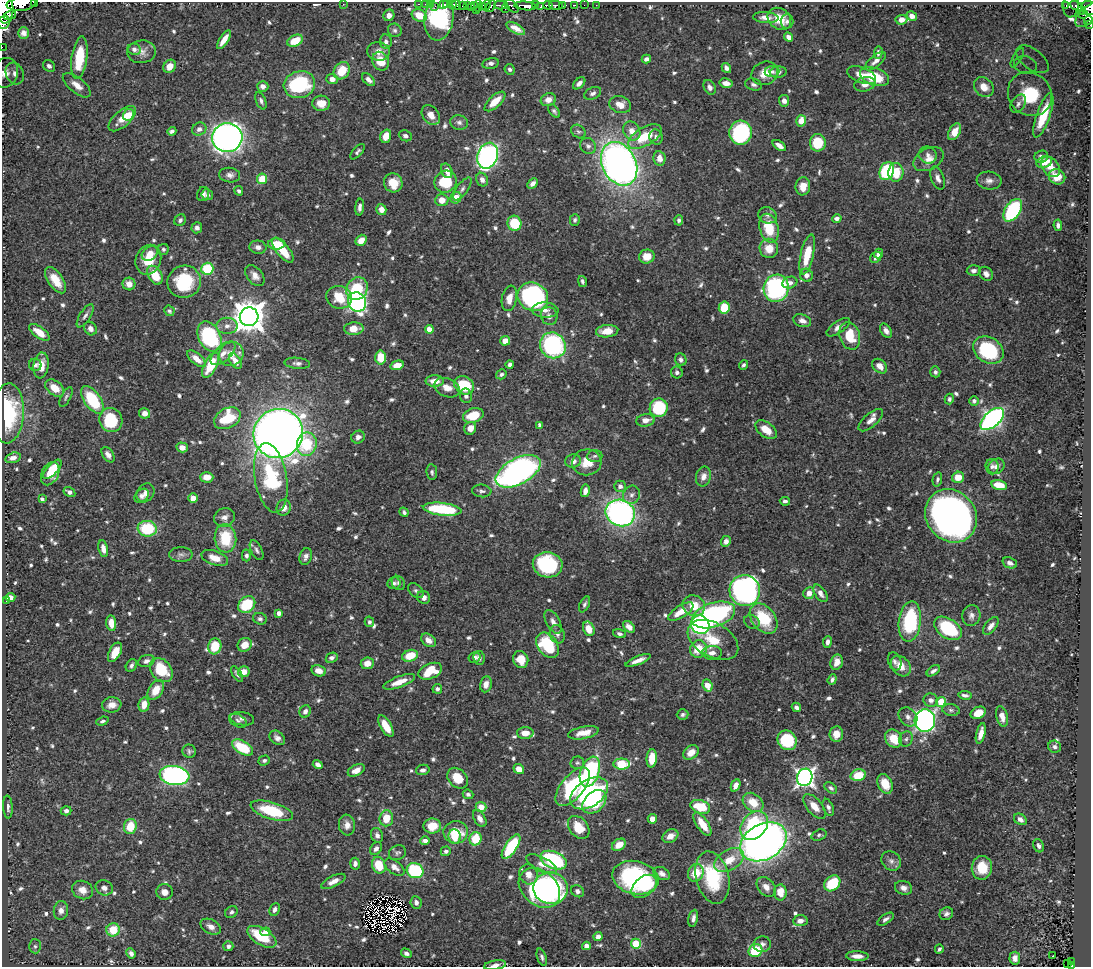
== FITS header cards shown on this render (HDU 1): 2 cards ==
NAXIS1  =                 1089
NAXIS2  =                  965

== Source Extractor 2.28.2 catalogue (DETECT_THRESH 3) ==
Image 1089 x 965 px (HDU 1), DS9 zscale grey, 1 PNG px = 1 image px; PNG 1093 x 969 px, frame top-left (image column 1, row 965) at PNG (2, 2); each listed source drawn as its Kron ellipse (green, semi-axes under 4 px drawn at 4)
Background 0.471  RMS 0.0082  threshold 0.0247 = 3 sigma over >= 5 px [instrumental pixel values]
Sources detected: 793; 2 with non-positive FLUX_AUTO (blend fragments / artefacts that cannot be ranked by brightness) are neither listed nor drawn; of the other 791, the 500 brightest by FLUX_AUTO listed and drawn (291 fainter detections omitted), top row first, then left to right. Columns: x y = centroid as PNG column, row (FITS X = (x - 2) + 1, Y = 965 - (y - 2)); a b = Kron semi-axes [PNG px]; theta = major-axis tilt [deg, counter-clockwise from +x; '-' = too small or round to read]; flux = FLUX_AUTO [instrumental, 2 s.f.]
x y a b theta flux
34 2 3 2 - 29
21 4 14 7 5 620
343 4 2 2 - 93
419 4 3 2 - 12
425 4 2 2 - 3
431 4 3 2 - 9.7
453 4 3 3 - 150
444 5 3 2 - 12
447 5 3 3 - 13
457 5 4 4 - 250
462 5 3 2 - 23
467 5 3 3 - 79
475 5 4 2 - 7.6
486 5 5 3 - 34
501 5 7 3 -2 40
535 5 3 2 - 36
548 5 4 3 - 58
556 5 7 3 -11 45
562 5 2 2 - 5.2
575 5 3 2 - 9.4
584 5 2 2 - 5
596 5 2 2 - 5.2
1066 5 3 2 - 6.5
435 6 3 2 - 4
478 6 5 4 - 21
482 6 4 3 - 21
490 6 6 3 52 46
511 6 9 5 -42 100
525 6 11 4 -6 720
1071 6 12 7 85 67
1076 6 7 3 -24 100
540 7 3 3 - 50
471 8 4 2 - 14
1088 8 8 6 -39 140
4 9 14 9 -87 990
505 9 2 2 - 5.2
476 10 2 2 - 11
1081 10 4 3 - 26
1083 14 4 3 - 15
10 15 6 3 20 140
389 15 6 5 - 3
419 15 8 6 -26 10
1088 15 15 8 44 120
912 16 5 4 - 3.6
766 17 12 5 -4 4.1
439 18 22 14 81 43
779 19 13 10 -37 10
901 20 6 5 - 3.6
1088 20 4 3 - 61
787 21 7 6 - 1.6
4 22 7 5 66 210
1090 25 3 2 - 8.1
516 28 10 4 -30 3.7
395 30 7 6 - 1.5
24 33 6 5 - 2.3
789 37 5 4 - 3.5
224 40 11 4 56 5.9
295 41 8 5 26 11
386 42 7 6 - 2
2 47 2 2 - 3.5
134 49 7 5 -10 2.2
378 51 11 9 -9 4.1
142 52 14 11 4 4.1
878 53 6 4 87 1.9
79 58 21 8 82 22
1017 58 11 4 60 2.5
646 59 5 4 - 2.5
1032 59 19 10 -37 9.4
380 61 9 8 - 11
875 61 13 5 40 3.4
490 63 8 5 12 2.7
1025 65 11 8 -16 5.5
49 66 6 5 - 2.5
170 66 7 6 - 5.7
726 68 5 4 - 2.1
510 69 5 5 - 1.5
342 71 9 7 53 12
772 71 7 5 5 1.5
778 72 8 5 5 2
5 73 15 12 69 6.9
15 73 11 8 -70 5
765 73 13 11 25 7.7
862 75 15 7 -22 6.3
874 77 15 8 -19 20
332 79 5 5 - 3.2
369 80 8 5 -44 2.8
579 83 7 4 44 2.7
726 83 6 4 -13 4.1
865 84 11 7 13 4.4
77 85 17 7 -39 6
299 85 16 13 16 53
753 85 9 5 -15 1.8
263 86 5 5 - 2.8
710 87 8 5 -60 2.6
984 87 11 9 -48 6.4
593 93 9 5 25 1.9
1030 94 23 21 -46 41
548 100 8 6 19 4.6
261 101 9 5 -67 1.6
495 101 13 6 42 8.8
784 101 6 5 - 2.9
321 103 9 7 -3 7.7
1018 104 10 6 59 2
620 105 11 8 -18 6.1
554 111 7 4 -51 1.3
128 115 6 5 - 12
431 115 11 8 -51 5.6
1043 115 23 6 71 18
122 119 17 8 42 6.5
801 121 6 5 - 7.3
459 122 9 7 -15 1.9
199 129 7 6 - 2.7
172 131 5 4 - 1.6
632 131 10 8 -59 5.5
578 132 8 6 -35 1.5
955 132 9 5 59 8.3
740 133 12 11 - 61
386 136 7 5 71 6.4
405 136 7 5 -24 1.8
645 137 19 9 30 17
656 137 7 6 - 2.1
227 138 15 14 - 320
818 143 8 8 - 20
779 145 8 4 -35 3.5
588 146 8 7 - 2.2
357 152 9 4 48 1.4
928 155 9 8 - 2.9
488 156 13 10 69 200
1041 157 7 6 - 2.7
659 158 7 6 - 4.7
929 159 16 10 28 5.8
1044 162 8 5 22 8.1
619 164 23 17 -63 330
1050 167 11 8 -54 6.7
447 171 7 5 -66 3.6
887 171 9 7 66 41
896 172 9 7 89 14
230 175 10 7 -7 2.7
1057 177 8 7 - 8.7
938 178 12 6 -69 3
262 179 5 5 - 13
482 180 7 6 - 2.9
989 181 12 9 -5 3.3
446 182 11 10 - 23
393 183 9 9 - 9.8
533 184 6 4 45 2.5
803 186 9 7 82 6.4
462 189 13 5 53 2.2
239 191 5 4 - 1.4
203 194 7 6 - 1.8
207 195 6 5 - 1.4
456 198 6 5 - 9.4
442 200 6 6 - 6.2
360 207 8 4 83 2.3
381 210 6 5 - 4.8
1013 210 13 7 56 61
767 215 9 8 - 2.4
837 218 5 4 - 2.2
180 220 6 5 - 1.5
575 220 6 5 - 1.4
679 220 5 4 - 1.6
515 223 7 7 - 21
1058 225 6 4 -81 1.8
197 228 5 5 - 1.8
769 228 14 9 -75 19
361 240 6 5 - 5.7
276 244 8 5 2 12
258 247 8 6 -6 2.6
769 248 9 9 - 8.7
163 249 5 5 - 1.4
283 250 15 6 -51 15
150 253 9 6 36 4.9
807 254 20 6 77 16
879 254 5 4 - 3
647 256 7 7 - 7.6
876 257 6 5 - 2.1
148 260 15 12 68 15
207 269 6 6 - 31
974 270 7 5 6 2.1
986 274 7 6 - 2.6
155 275 10 6 -60 14
806 275 6 6 - 2.9
255 276 12 7 -50 4
56 280 15 7 -55 9.9
582 281 5 3 - 1.4
184 282 17 16 - 32
790 283 7 5 20 2.7
129 284 6 6 - 4.8
776 288 14 12 74 98
357 289 12 10 56 23
339 297 13 11 -17 18
533 297 16 14 -30 110
509 298 13 7 78 5.9
357 302 10 9 - 160
724 308 6 5 - 17
545 310 13 7 -2 3.7
169 311 5 5 - 1.6
85 316 13 5 57 2.2
549 316 9 8 - 3.3
249 317 9 9 - 1100
802 321 9 6 -20 3.2
227 326 10 8 1 3.7
838 327 13 6 35 3.7
90 329 7 6 - 3.4
354 329 10 6 2 8.6
429 329 4 4 - 6
607 331 11 6 6 8
886 331 8 5 -56 2.7
39 332 12 5 -36 8.6
209 336 16 11 -64 67
850 336 14 10 -73 16
505 341 5 5 - 6.1
553 345 13 12 - 77
988 350 16 12 -33 46
223 353 15 7 42 4.2
231 354 12 11 - 7
380 357 7 5 -85 11
197 359 11 5 -39 5.5
681 360 6 5 - 1.8
235 361 9 5 -57 4
297 363 13 5 -5 2.2
510 364 4 4 - 1.9
35 365 6 6 - 1.6
41 365 13 7 82 6.7
210 365 14 6 63 18
397 365 7 4 14 5.3
743 365 5 4 - 1.3
880 366 8 6 -43 4.8
677 372 6 6 - 1.7
935 372 5 5 - 1.6
501 374 5 4 - 1.4
435 381 9 6 -1 6
464 385 10 8 -33 24
55 388 10 7 -39 9.4
447 388 13 9 -21 5.6
466 396 7 6 - 1.9
66 397 11 4 60 1.4
949 399 5 4 - 1.6
92 400 16 8 -55 33
974 401 5 4 - 1.4
659 408 9 9 - 35
8 413 30 15 87 47
145 413 5 5 - 4.4
473 415 11 7 17 14
227 418 14 9 28 24
992 419 14 7 42 200
111 420 12 11 - 27
645 420 9 6 8 3.8
871 420 15 6 41 4.1
540 425 4 4 - 2
470 428 6 6 - 5
766 430 12 7 -38 9.2
278 434 25 24 - 710
358 437 7 6 - 2.4
307 444 12 10 79 23
182 447 5 5 - 4.5
108 455 8 5 -55 2.7
595 456 8 6 5 1.4
13 458 8 5 15 2.9
573 461 8 6 11 3.2
587 462 14 13 - 9.7
997 466 9 7 37 2.6
992 467 8 6 -86 1.6
52 469 12 5 47 6.5
518 471 24 13 28 200
432 472 8 5 -83 1.4
50 474 12 8 63 10
703 476 10 7 76 3.7
207 477 7 5 -1 6
958 477 6 5 - 7.8
271 478 35 16 -80 45
937 479 7 4 77 1.4
999 485 8 5 -13 12
620 486 5 5 - 2.4
482 491 10 6 -5 1.7
585 491 6 4 79 3.2
69 492 6 4 -30 2.2
145 493 10 8 51 3.6
632 495 9 8 - 2.7
142 496 8 6 43 2
193 498 5 4 - 5.7
42 499 4 3 - 2
785 501 5 4 - 1.6
284 508 8 7 - 4.5
442 509 19 6 -6 43
404 512 5 4 - 1.3
620 513 15 13 -23 170
951 516 28 24 -51 360
225 517 10 9 - 3.5
147 529 9 8 - 30
225 538 14 11 -83 21
726 541 5 4 - 2.8
103 549 8 5 -78 4.1
257 550 11 5 -62 1.8
181 554 12 7 0 2.2
246 555 6 4 90 1.3
306 556 8 6 75 2.6
215 558 14 7 -19 7.3
1010 563 7 5 -21 2.4
548 565 15 12 -12 50
394 583 6 6 - 1.6
398 583 7 6 - 1.4
416 591 9 5 -44 1.4
745 591 15 15 - 190
809 593 6 5 - 4.8
820 593 10 5 -57 3.1
424 597 7 6 - 2.5
10 598 5 4 - 4.3
7 601 4 4 - 1.6
584 604 8 5 64 1.4
247 605 9 7 44 24
694 606 11 10 - 11
681 612 14 6 32 9.6
279 613 4 4 - 3.1
714 615 22 12 18 110
971 615 10 9 - 2.8
764 618 17 11 -51 27
260 619 7 6 - 1.6
369 622 5 4 - 1.4
553 622 13 7 -60 3.5
752 622 8 6 -29 1.5
910 622 20 11 83 46
111 623 8 5 -83 6.2
700 625 9 9 - 110
991 626 10 5 52 3.2
629 627 7 4 -41 4.3
948 628 15 9 -33 43
589 629 7 5 -67 7.3
557 634 9 7 -71 2.5
619 634 6 4 -17 1.5
428 640 8 6 -38 4.3
713 640 27 17 -30 16
827 642 6 4 83 2.2
245 645 7 6 - 7.6
547 645 14 9 -54 36
215 646 8 6 76 17
698 649 9 8 - 14
115 652 10 5 62 9.6
712 653 10 6 3 3.6
410 656 8 5 19 13
474 657 6 5 - 2.4
332 658 6 4 28 2
479 658 7 5 -81 2
521 660 8 7 - 8.6
638 660 13 4 22 4.3
146 661 8 6 20 2.7
895 661 9 6 -70 1.9
837 662 8 6 73 4.6
367 663 6 6 - 5.1
131 666 7 5 60 1.7
901 666 11 9 -49 7.3
161 670 13 10 -51 23
319 671 7 5 -13 4.8
430 671 12 7 22 15
933 671 7 4 34 1.9
244 672 6 5 - 5.4
237 674 9 4 -57 1.4
832 680 5 4 - 1.6
399 682 17 5 20 7.9
486 684 8 6 80 4.1
707 685 6 4 -68 8.6
437 689 5 5 - 1.8
156 690 11 7 57 9.6
965 695 6 4 -8 1.8
931 700 7 6 - 3
941 702 5 4 - 20
144 704 7 5 80 6.2
112 705 9 7 9 4.4
796 707 5 4 - 1.9
951 710 9 6 -10 1.5
305 711 6 5 - 2.4
978 713 8 6 26 8.1
683 714 6 5 - 1.3
1002 716 10 5 -75 5.1
908 717 10 8 -46 2.8
242 719 12 6 -9 2.3
925 720 11 10 - 190
102 721 6 4 19 1.4
238 721 9 6 -27 1.6
386 726 12 5 -60 9.8
525 733 8 6 2 5
583 733 15 6 11 6.7
836 734 8 6 83 5.1
981 734 10 4 76 4.5
277 738 8 6 -39 2.5
894 739 9 8 - 11
906 739 8 6 61 1.8
787 740 10 9 - 36
242 747 12 6 -30 23
1055 747 6 6 - 1.5
189 751 7 6 - 1.5
691 752 8 6 37 5.5
652 758 9 5 85 11
264 760 6 5 - 1.5
577 763 7 6 - 1.4
318 764 5 4 - 3
622 764 8 5 2 20
519 769 5 5 - 5.5
356 770 9 5 27 5
423 770 7 5 13 1.8
590 772 15 9 70 58
174 775 15 9 -7 200
858 775 7 6 - 14
805 777 9 7 70 260
458 778 11 9 -46 12
885 784 10 7 -66 10
736 785 6 4 65 3.3
573 787 23 11 51 60
831 788 7 4 -37 1.6
589 793 21 13 33 91
468 794 5 4 - 1.6
594 802 14 9 44 23
753 802 11 8 -39 11
814 806 15 7 -49 6.7
8 807 11 5 -86 2.2
481 807 5 5 - 6.4
700 807 10 6 -18 19
828 807 9 5 -70 1.9
66 811 5 4 - 1.8
272 811 22 8 -17 28
386 818 8 7 - 10
480 818 9 5 -59 3
652 819 4 4 - 5.5
1020 819 7 5 -34 2.5
702 824 13 6 -56 9.8
347 825 10 8 -83 3.7
130 826 7 6 - 14
432 826 9 7 0 9.8
754 826 16 12 51 57
579 827 13 9 -51 13
456 832 12 11 - 16
377 835 7 6 - 2.1
819 835 8 5 18 1.3
670 836 8 6 30 4.2
454 837 7 6 - 5
475 839 7 6 - 15
425 840 5 4 - 2.7
763 842 25 17 29 380
619 845 7 5 35 7.4
1039 846 7 5 -62 1.9
511 847 14 6 56 39
376 849 7 5 52 2.4
446 851 5 4 - 1.7
397 853 9 7 24 1.5
553 860 14 8 -23 59
729 860 16 10 32 9.9
891 861 10 9 - 2.7
355 864 6 5 - 2.3
542 864 16 7 -27 4.7
379 865 8 6 -69 15
394 867 11 6 -37 4.1
982 868 12 10 82 13
415 871 8 7 - 49
696 873 9 7 64 13
529 874 10 9 - 5.4
662 874 8 6 -27 2.6
635 878 23 16 -12 83
712 878 26 16 -76 36
333 881 13 5 27 4.4
832 883 9 7 42 26
644 886 14 9 39 15
766 887 11 8 -47 4.6
104 888 9 7 -24 3.1
539 888 23 17 -42 110
551 888 17 16 - 69
904 888 9 7 -20 3.1
83 890 10 9 - 5.3
578 891 7 5 -36 2
165 892 8 8 - 3.5
780 892 8 6 -89 9
416 902 6 5 - 2.5
275 909 6 5 - 2.4
61 910 9 7 83 3.3
231 912 7 5 46 1.3
946 914 7 6 - 2
693 918 8 4 79 2.4
885 919 9 4 34 2
800 921 7 5 4 3.6
211 927 11 7 -28 3.5
113 930 7 6 - 14
265 932 5 4 - 2.6
262 937 16 8 -31 20
598 937 4 4 - 3.5
636 944 5 5 - 35
762 944 9 8 - 2.3
35 946 7 6 - 1.4
228 946 5 5 - 1.5
586 946 4 4 - 4.4
939 949 5 3 - 1.3
755 951 7 6 - 28
131 953 5 4 - 2
406 953 5 4 - 2.3
857 956 11 5 -2 4.8
1053 956 3 2 - 1.6
542 957 9 4 -71 1.5
1015 958 6 5 - 3.5
1072 961 3 2 - 5.1
1068 964 4 3 - 12
495 965 11 4 9 2.8
1071 966 3 3 - 13
At the frame edge (FLAGS 8, measured only in part): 12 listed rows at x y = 34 2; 21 4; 1088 8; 4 9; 1088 15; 1088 20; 4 22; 1090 25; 2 47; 5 73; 495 965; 1071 966
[291 fainter detections neither listed nor drawn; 2 non-positive-flux detections neither listed nor drawn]